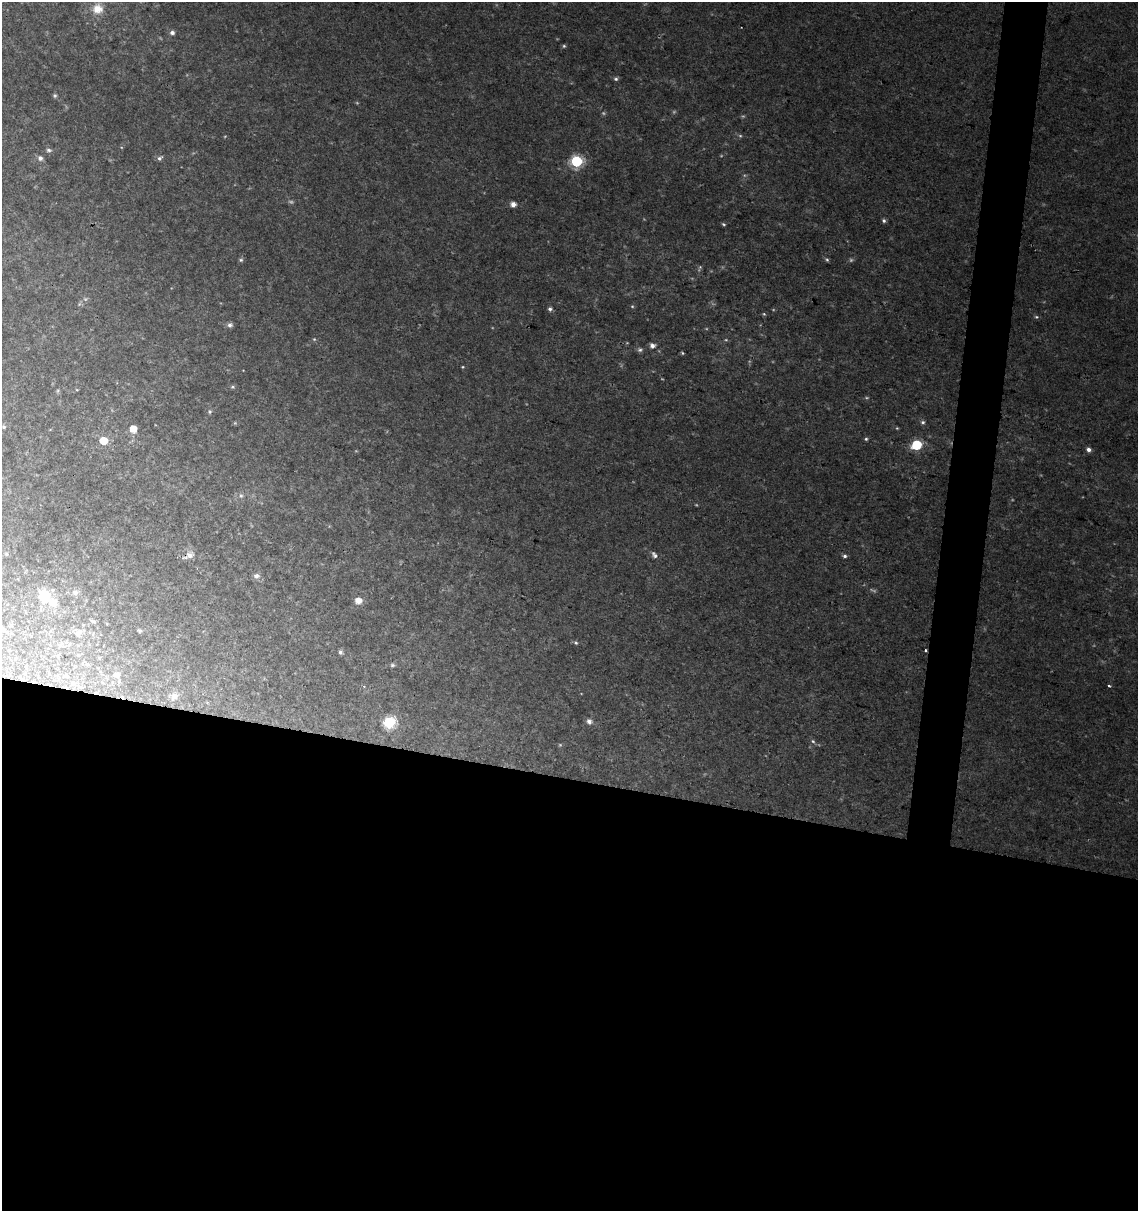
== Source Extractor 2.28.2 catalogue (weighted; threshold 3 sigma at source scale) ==
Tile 14 of 4 x 4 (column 2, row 4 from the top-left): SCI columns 1364-2499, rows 10-1218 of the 5057 x 4845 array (HDU 1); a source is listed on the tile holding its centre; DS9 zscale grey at full resolution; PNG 1140 x 1213 px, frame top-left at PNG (2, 2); no overlay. Shown black and unused: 38% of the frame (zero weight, under 2 of 3 exposures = <1% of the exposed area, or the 3 px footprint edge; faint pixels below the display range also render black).
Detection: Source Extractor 2.28.2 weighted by HDU 2 'WHT'; one run over the whole footprint, this tile lists its part. Background 0.0279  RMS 0.005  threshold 0.0225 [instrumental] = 3 sigma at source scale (4.5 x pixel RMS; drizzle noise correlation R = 1.50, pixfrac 1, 0.0396/0.0396 arcsec/px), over >= 5 px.
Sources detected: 87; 18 too faint to see at this stretch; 2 cosmic-ray / hot-pixel residue — not listed; the other 67 listed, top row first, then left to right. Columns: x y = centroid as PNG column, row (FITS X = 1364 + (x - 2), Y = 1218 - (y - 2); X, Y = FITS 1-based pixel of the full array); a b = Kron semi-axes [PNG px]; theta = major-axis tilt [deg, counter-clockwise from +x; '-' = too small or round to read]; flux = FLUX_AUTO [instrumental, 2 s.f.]
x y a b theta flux
97 9 15 14 - 9.4
172 33 7 6 - 1.7
564 46 5 5 - 0.81
616 79 6 6 - 1.2
55 96 5 5 - 0.93
49 150 8 5 -8 1.2
40 158 7 7 - 1.9
160 158 7 5 38 1.5
576 161 7 6 - 61
513 204 5 5 - 3.6
884 221 5 5 - 1.3
724 224 5 4 - 0.79
241 260 6 5 - 0.98
827 260 6 4 -55 0.89
85 299 8 6 0 1.3
632 306 5 4 - 0.67
550 309 5 5 - 1.4
764 314 5 4 - 0.66
1036 317 6 5 - 0.86
230 325 7 6 - 1.7
314 339 5 4 - 0.66
652 346 6 5 - 2.9
640 350 7 6 - 1.3
682 353 4 3 - 0.63
463 367 4 4 - 0.49
232 387 6 5 - 0.86
77 390 4 3 - 0.42
58 391 7 4 71 0.76
210 412 6 5 - 0.86
923 422 6 6 - 1.2
4 427 5 4 - 0.91
897 428 4 4 - 0.54
133 429 6 5 - 7.4
866 439 4 4 - 0.91
104 441 6 5 - 12
916 445 6 6 - 37
1088 449 5 5 - 2.2
241 496 7 6 - 1.3
6 554 5 5 - 0.84
189 555 16 8 29 4.1
654 555 9 5 -50 1.9
845 556 5 5 - 1.2
256 576 9 7 7 2.1
75 592 8 6 -1 2
44 595 9 8 - 18
358 601 6 6 - 5.4
53 603 13 10 -36 5.2
93 621 10 3 -19 0.93
2 629 13 6 -44 2.3
140 630 5 5 - 0.74
78 633 13 8 41 3.4
576 643 6 4 -55 0.86
61 645 10 8 0 2.4
925 650 3 3 - 1.7
340 652 5 4 - 1.3
58 656 7 4 -71 0.98
88 664 7 6 - 1.2
392 665 6 5 - 0.98
26 667 6 4 -58 0.78
117 675 7 6 - 2.6
65 676 13 6 23 2.6
73 683 10 7 17 2.9
174 696 13 11 18 4.8
207 702 6 4 -20 0.77
589 721 7 6 - 2.3
389 722 7 6 - 53
813 741 7 4 -52 1.1
Overlapping masked pixels (flux is a lower limit): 2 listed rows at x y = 189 555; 925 650
Isophote crosses this tile's border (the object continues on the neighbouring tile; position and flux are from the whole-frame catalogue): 1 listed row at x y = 2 629